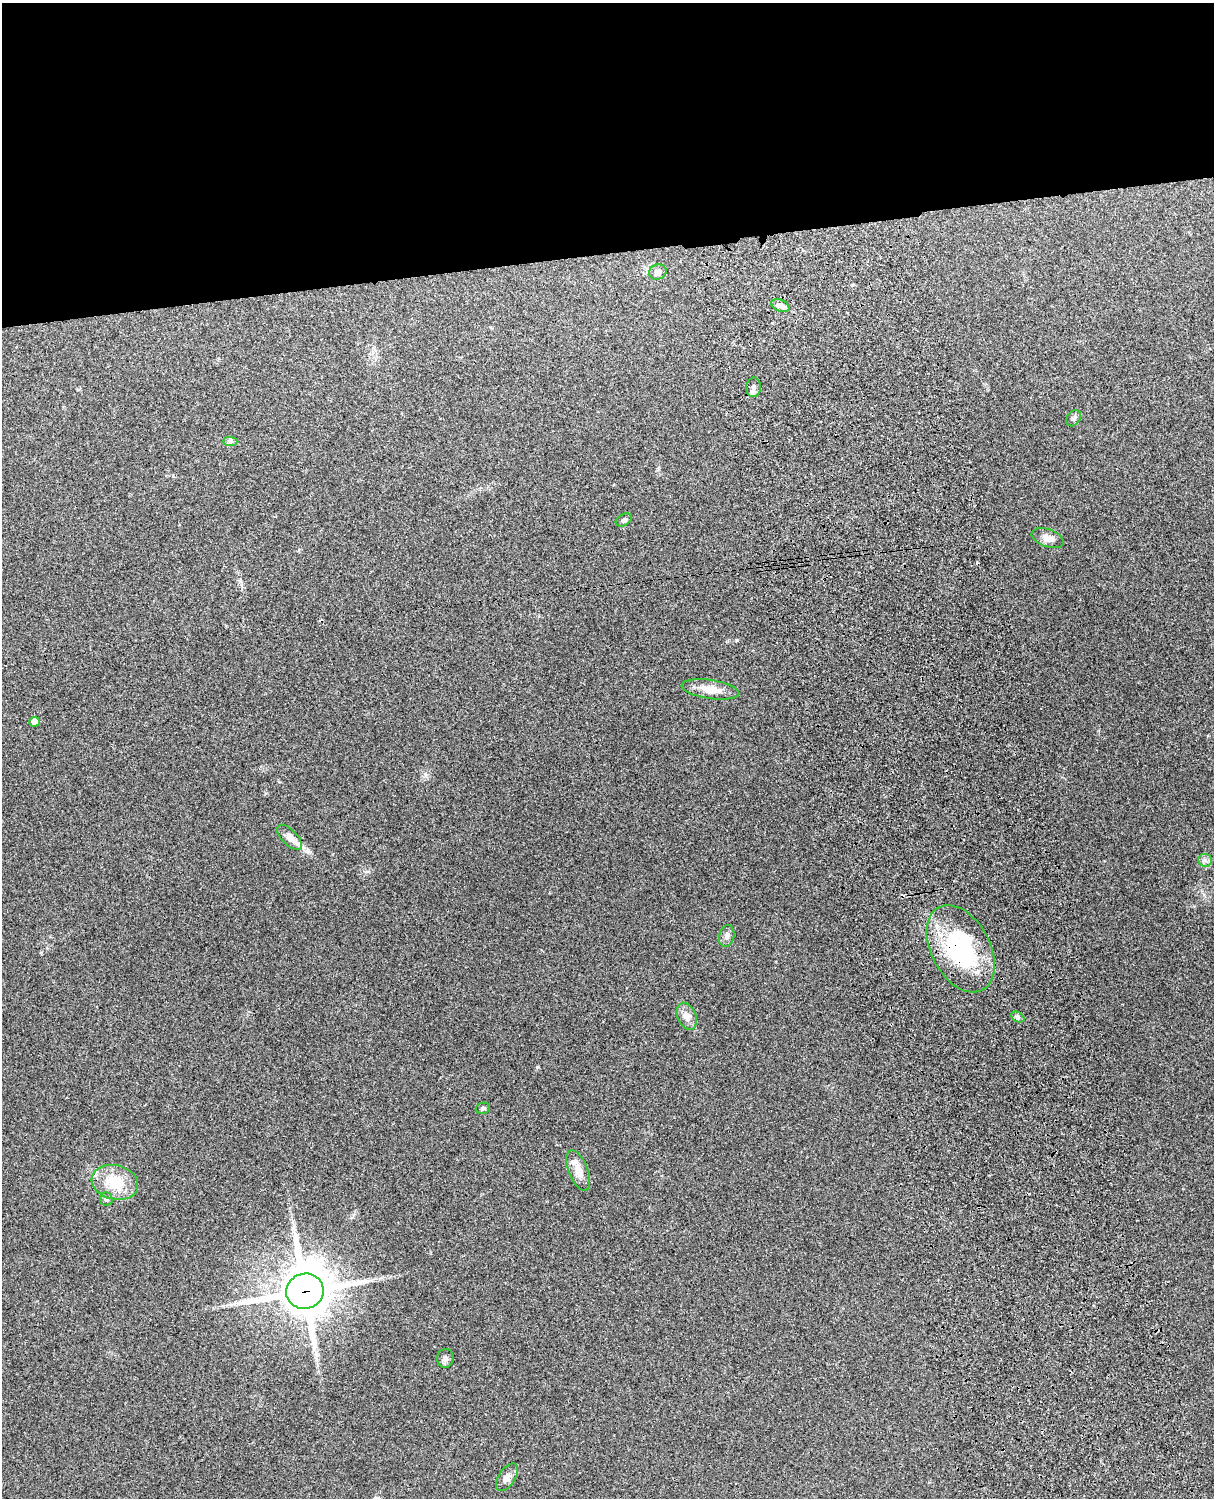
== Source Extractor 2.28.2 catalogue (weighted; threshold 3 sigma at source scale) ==
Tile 2 of 4 x 3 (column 2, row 1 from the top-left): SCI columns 1332-2543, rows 3156-4651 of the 5088 x 4928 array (HDU 1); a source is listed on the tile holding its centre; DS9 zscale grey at full resolution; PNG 1216 x 1500 px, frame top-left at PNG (2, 3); each listed source drawn as its Kron ellipse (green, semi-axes under 4 px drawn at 4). Shown black and unused: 17% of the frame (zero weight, under 3 of 4 exposures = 6% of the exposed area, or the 3 px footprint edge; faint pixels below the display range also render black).
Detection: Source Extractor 2.28.2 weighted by HDU 2 'WHT'; one run over the whole footprint, this tile lists its part. Background 0.264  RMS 0.0089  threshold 0.0402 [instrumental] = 3 sigma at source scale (4.5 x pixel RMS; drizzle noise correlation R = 1.50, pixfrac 1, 0.05/0.05 arcsec/px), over >= 5 px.
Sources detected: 25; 1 cosmic-ray / hot-pixel residue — neither listed nor drawn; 2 inside a brighter listed object's ellipse — not listed separately; the other 22 listed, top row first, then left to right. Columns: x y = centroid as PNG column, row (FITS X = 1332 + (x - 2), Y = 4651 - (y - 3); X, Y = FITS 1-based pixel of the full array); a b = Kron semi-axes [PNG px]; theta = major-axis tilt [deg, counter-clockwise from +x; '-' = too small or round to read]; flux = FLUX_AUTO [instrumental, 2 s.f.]
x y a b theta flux
658 272 9 7 18 4.5
780 306 10 5 -19 3.9
753 387 10 7 83 3.4
1074 418 9 6 54 2.7
230 442 7 4 -1 2
624 520 9 5 31 2.4
1048 538 16 9 -20 6.5
710 689 29 9 -8 13
34 722 5 5 - 7.5
289 837 16 7 -46 6.9
1205 860 7 6 - 3.1
727 936 11 7 76 4
961 949 47 29 -62 100
687 1016 14 9 -67 7
1018 1017 7 5 -27 1.9
483 1108 7 5 10 1.8
578 1171 21 9 -69 9.8
115 1182 23 17 -13 28
106 1199 7 6 - 2.4
305 1291 19 17 15 3500
445 1358 9 8 - 3
507 1477 15 8 57 5.6
Overlapping masked pixels (flux is a lower limit): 2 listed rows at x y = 961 949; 305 1291
Unlisted compact peaks at least as high as the median listed source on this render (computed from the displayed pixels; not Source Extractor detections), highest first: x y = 537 1067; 737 640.